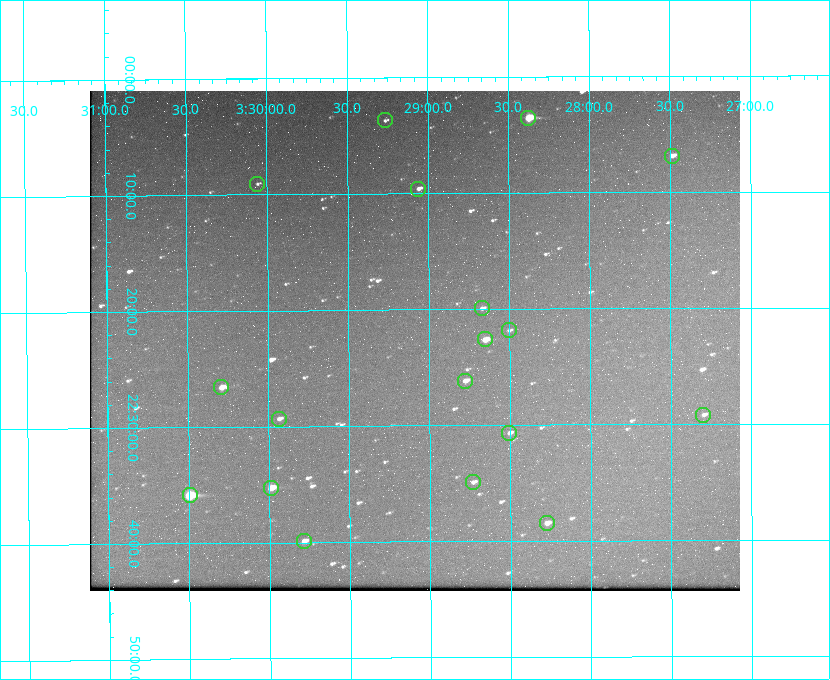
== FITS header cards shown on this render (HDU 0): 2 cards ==
NAXIS1  =                  650 / Width of table row in bytes
NAXIS2  =                  500 / Number of rows in table

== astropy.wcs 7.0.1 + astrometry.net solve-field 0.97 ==
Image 650 x 500 px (HDU 0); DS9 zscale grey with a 90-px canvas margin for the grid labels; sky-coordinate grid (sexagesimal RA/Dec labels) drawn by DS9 from the SOLVED WCS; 18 Tycho-2 reference stars matched to detected sources circled (green)
Header WCS: none
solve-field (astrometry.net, Tycho-2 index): SOLVED blind (the file carries no WCS)
Solved WCS: RA---TAN-SIP/DEC--TAN-SIP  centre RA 03:29:05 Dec +22:23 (52.27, +22.38 deg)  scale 5.17 arcsec/px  FOV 56.0' x 43.1'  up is -180 deg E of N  parity flipped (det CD > 0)
(file carries no celestial WCS; the grid is the blind solution)
Tycho-2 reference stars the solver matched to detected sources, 18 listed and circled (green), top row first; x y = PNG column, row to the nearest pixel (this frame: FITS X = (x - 90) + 1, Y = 500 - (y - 91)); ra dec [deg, ICRS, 3 dp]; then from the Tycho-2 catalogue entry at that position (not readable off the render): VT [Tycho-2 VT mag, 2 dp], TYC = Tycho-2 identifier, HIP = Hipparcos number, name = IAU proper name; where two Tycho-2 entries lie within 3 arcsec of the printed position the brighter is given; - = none
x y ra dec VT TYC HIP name
528 118 52.094 +22.059 8.73 1246-565-1 16174 -
385 120 52.316 +22.062 11.63 1246-490-1 - -
672 156 51.872 +22.114 10.68 1245-1095-1 - -
257 184 52.515 +22.151 11.55 1246-639-1 - -
418 189 52.265 +22.160 11.20 1246-515-1 - -
482 308 52.168 +22.332 11.56 1246-558-1 - -
509 330 52.126 +22.364 12.17 1246-628-1 - -
485 339 52.163 +22.377 10.31 1246-508-1 - -
465 381 52.194 +22.436 11.10 1246-758-1 - -
221 387 52.573 +22.443 9.90 1246-338-1 - -
703 415 51.824 +22.487 11.65 1245-1005-1 - -
279 419 52.484 +22.489 11.63 1246-473-1 - -
509 433 52.126 +22.511 11.81 1797-918-1 - -
473 482 52.183 +22.582 11.55 1797-1044-1 - -
271 488 52.497 +22.588 9.77 1798-224-1 - -
190 495 52.624 +22.598 10.47 1798-308-1 - -
547 523 52.069 +22.641 10.36 1797-946-1 - -
304 541 52.446 +22.665 11.05 1798-126-1 - -